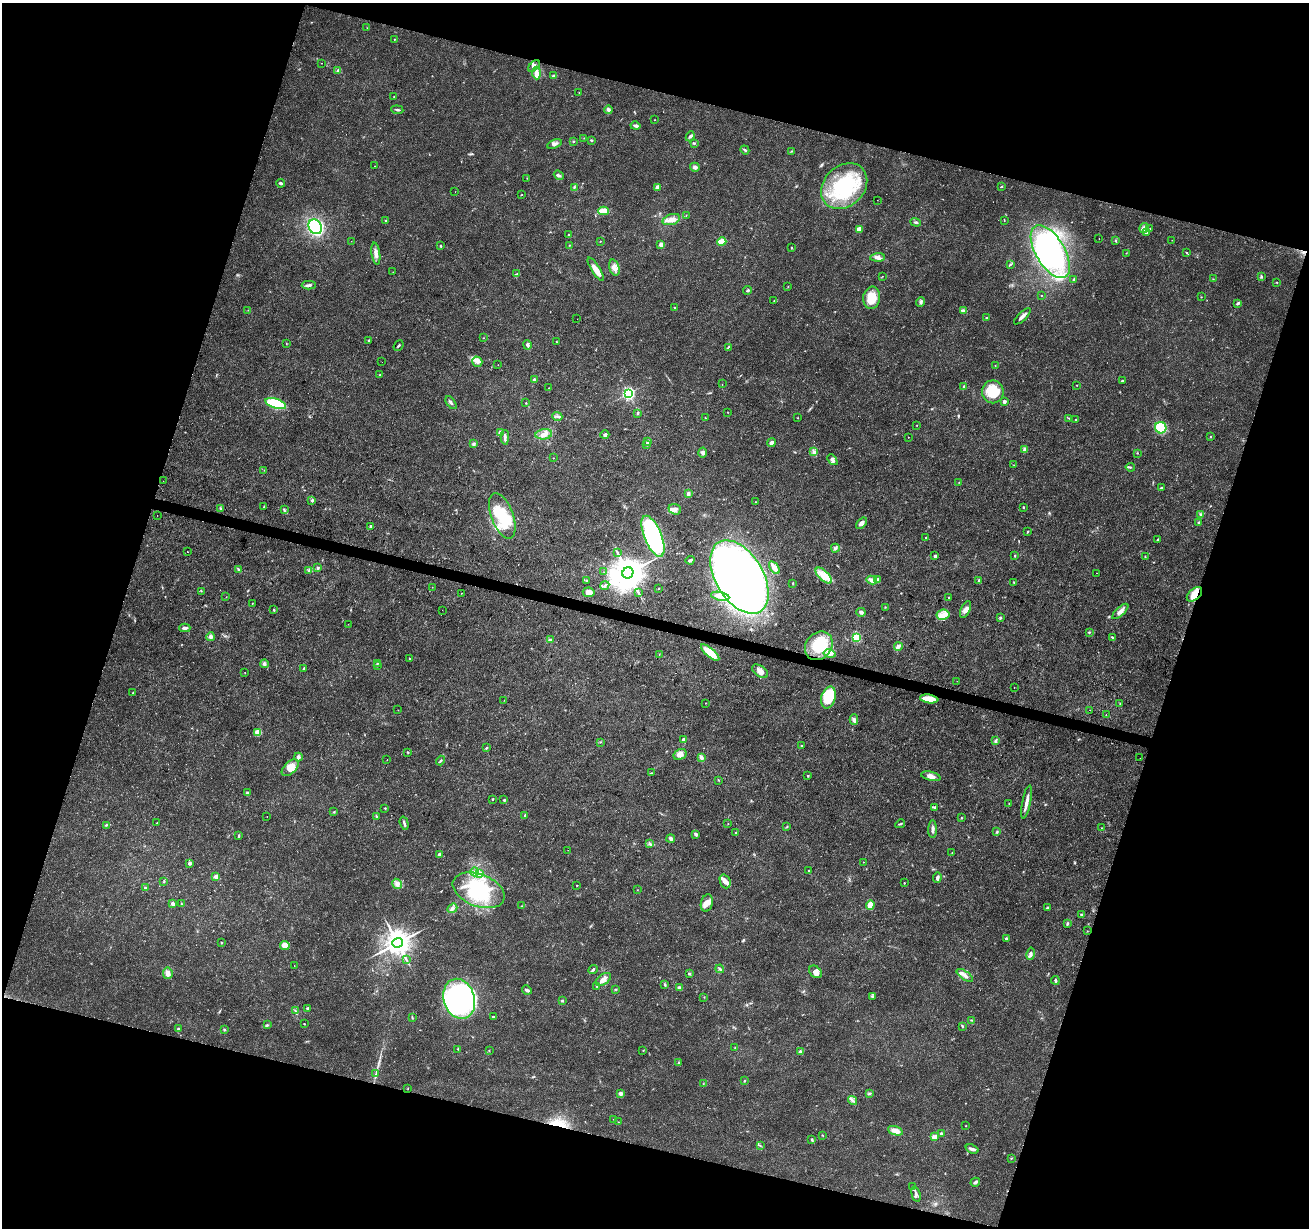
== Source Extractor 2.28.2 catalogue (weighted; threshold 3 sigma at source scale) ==
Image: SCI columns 8-5233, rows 284-5187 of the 5235 x 5407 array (HDU 1 of 3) = the unmasked area's bounding box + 8 px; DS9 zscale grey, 4 x 4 block average (1 PNG px = mean of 4 x 4 image px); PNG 1311 x 1230 px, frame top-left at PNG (2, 3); each listed source drawn as its Kron ellipse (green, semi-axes under 4 px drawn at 4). Shown black and unused: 35% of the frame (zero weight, under 3 of 4 exposures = <1% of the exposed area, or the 3 px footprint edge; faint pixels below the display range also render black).
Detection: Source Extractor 2.28.2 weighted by HDU 2 'WHT'. Background 0.0247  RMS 0.0022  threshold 0.0101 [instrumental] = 3 sigma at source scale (4.5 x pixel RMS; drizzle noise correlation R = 1.50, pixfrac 1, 0.0396/0.0396 arcsec/px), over >= 5 px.
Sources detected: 396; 1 inside a brighter object's white glare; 4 cosmic-ray / hot-pixel residue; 1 long thin detection or spike segment (spike, bleed or trail) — neither listed nor drawn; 1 coinciding with a brighter row at this scale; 25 inside a brighter listed object's ellipse — not listed separately; the other 364 listed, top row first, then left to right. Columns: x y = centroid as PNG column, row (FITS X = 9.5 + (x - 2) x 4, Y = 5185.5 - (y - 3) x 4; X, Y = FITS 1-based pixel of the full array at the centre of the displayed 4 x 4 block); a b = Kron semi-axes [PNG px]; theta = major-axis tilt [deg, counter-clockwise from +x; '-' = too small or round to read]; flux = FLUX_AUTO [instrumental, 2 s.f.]
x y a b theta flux
367 28 2 2 - 0.56
394 39 2 2 - 0.79
322 63 2 2 - 0.33
534 66 7 4 44 5.2
338 70 3 2 - 1.3
537 73 6 4 -86 8.4
553 76 3 2 - 1.9
579 92 2 2 - 0.41
394 97 2 2 - 0.51
397 110 6 2 -7 2.1
608 110 4 3 - 4.3
654 120 2 2 - 0.36
635 126 5 2 - 3.4
690 136 5 3 - 2.6
584 138 2 2 - 0.36
591 140 3 2 - 1.3
574 142 3 2 - 0.84
694 143 3 2 - 1
554 144 8 3 21 5.1
745 150 4 2 - 1.5
792 151 3 2 - 1.1
375 166 2 2 - 0.35
695 167 5 3 - 3.3
559 175 5 3 - 2.4
527 178 2 2 - 0.49
281 183 4 2 - 3.3
844 186 25 20 43 110
574 187 3 2 - 1.4
658 187 2 2 - 13
1001 187 4 2 - 0.99
455 192 2 2 - 0.26
521 195 2 2 - 0.43
877 200 2 2 - 0.24
604 211 5 3 - 21
686 215 2 2 - 0.36
671 219 9 5 18 9
386 221 2 2 - 3.7
1004 221 3 2 - 0.5
915 222 5 2 - 2.1
315 227 8 6 -55 140
1144 228 5 3 - 6.2
859 229 3 3 - 11
1150 229 2 2 - 0.83
1147 232 4 2 - 2.6
568 234 2 2 - 0.57
1099 239 2 2 - 0.86
1115 240 3 2 - 1.2
1172 240 2 2 - 0.26
351 241 2 2 - 0.28
600 241 2 2 - 0.56
722 242 4 3 - 19
661 244 3 3 - 7
569 245 2 2 - 0.57
441 246 2 2 - 1.4
792 247 3 2 - 0.96
1050 252 29 14 -59 330
1186 252 2 2 - 0.79
1126 253 2 2 - 0.47
376 254 11 3 -82 6.8
877 257 7 3 1 5.2
1010 264 2 2 - 0.83
614 268 8 5 -73 7.1
596 269 13 4 -58 12
393 272 2 2 - 0.46
517 274 3 3 - 2
882 276 2 2 - 0.4
1262 277 3 2 - 0.59
1213 279 2 2 - 0.6
1074 280 4 2 - 2.5
1277 283 2 2 - 0.52
309 285 7 2 0 3.7
788 286 2 2 - 0.5
748 290 4 3 - 2.2
1041 295 2 2 - 0.46
1201 297 2 2 - 0.52
872 298 11 8 81 26
774 301 3 2 - 0.54
920 302 5 3 - 2.9
1238 303 3 2 - 3.1
675 308 2 2 - 1
248 310 2 2 - 0.52
963 310 3 3 - 2.1
1022 316 11 2 45 7.1
986 318 2 2 - 1
577 319 2 2 - 0.46
484 338 2 2 - 0.54
369 340 3 2 - 1.4
556 342 3 2 - 1
286 344 2 2 - 0.55
527 345 5 3 - 3.1
399 346 6 2 50 1.7
728 347 4 2 - 1.5
382 362 2 2 - 0.98
477 362 5 5 - 5.2
498 365 2 2 - 0.75
995 365 2 2 - 0.41
380 375 2 2 - 1.6
534 380 3 3 - 4.4
1123 381 4 2 - 1.8
722 384 2 2 - 0.36
1076 385 2 2 - 0.52
964 386 2 2 - 3.4
549 388 2 2 - 0.42
993 392 11 11 - 46
628 393 3 2 - 260
1004 402 4 3 - 2.8
451 403 7 2 -54 2.9
526 403 2 2 - 0.73
276 404 11 5 -18 68
727 412 2 2 - 0.39
638 413 3 2 - 1.4
557 416 5 2 - 1.6
705 418 2 2 - 0.87
798 418 2 2 - 0.57
1069 418 2 2 - 0.67
1076 419 3 2 - 1.6
917 425 2 2 - 0.47
1161 428 6 5 - 56
500 432 2 2 - 7.7
544 434 8 5 7 8.5
605 435 4 3 - 3
1210 436 2 2 - 0.43
505 437 7 2 88 3.3
908 437 2 2 - 0.37
647 441 3 2 - 1.2
771 442 4 3 - 4.6
473 444 4 3 - 2.4
647 444 3 2 - 2
1025 449 4 3 - 2.9
703 452 5 4 - 4.1
814 452 3 3 - 2.3
1137 453 2 2 - 0.66
553 458 2 2 - 0.32
832 460 6 3 -47 4.4
1014 465 2 2 - 0.46
1130 467 4 2 - 1.7
264 470 2 2 - 0.37
163 481 2 2 - 0.19
959 482 2 2 - 0.34
1161 488 4 2 - 1.7
688 494 3 2 - 4.6
312 500 2 2 - 5.7
755 502 2 2 - 0.66
264 507 2 2 - 0.5
1023 507 2 2 - 1.6
220 508 3 2 - 1.4
675 509 6 5 - 5.9
284 510 4 2 - 1.4
157 515 2 2 - 0.27
1200 515 3 3 - 1.8
502 516 24 11 -69 48
861 523 6 4 49 4.7
1198 523 3 2 - 1.3
371 526 2 2 - 1.6
1027 532 3 2 - 1
653 536 22 8 -67 210
926 537 2 2 - 0.61
1158 539 2 2 - 0.84
835 548 4 2 - 1.8
187 552 2 2 - 0.66
617 552 2 2 - 0.81
935 556 2 2 - 3.9
1015 556 2 2 - 1.3
1145 557 2 2 - 0.59
690 560 4 3 - 3.9
774 567 7 3 -55 13
318 568 3 2 - 1.9
238 570 3 2 - 1.4
309 570 2 2 - 1
604 572 2 2 - 0.7
628 573 6 5 - 2700
1096 573 2 2 - 0.44
824 576 10 5 -44 22
739 577 40 23 -59 1100
878 579 3 3 - 2.7
872 580 5 4 - 6.5
979 580 3 2 - 2.3
586 581 2 2 - 0.88
793 583 2 2 - 0.84
1014 583 2 2 - 0.97
605 585 5 3 - 2.4
432 587 2 2 - 0.33
658 589 2 2 - 0.57
201 591 2 2 - 0.49
589 592 6 4 -9 8
461 593 2 2 - 0.43
638 593 4 2 - 1.2
1194 594 9 5 42 20
720 596 9 3 -11 8.9
226 597 2 2 - 0.33
949 598 3 2 - 1
252 603 2 2 - 0.69
885 607 2 2 - 0.5
274 610 3 2 - 1.2
442 610 2 2 - 0.37
965 610 9 4 67 7
1120 611 10 3 43 7.7
861 612 4 4 - 3.7
943 615 6 5 - 9.2
1000 617 3 2 - 1.4
348 624 2 2 - 0.26
185 628 5 3 - 3.3
1089 632 3 2 - 0.67
210 637 4 4 - 3.4
857 637 2 2 - 66
1113 638 4 2 - 1.4
550 639 4 3 - 2.1
819 646 15 12 49 50
898 646 4 3 - 6.1
710 653 12 4 -42 30
830 654 6 4 -12 5
659 655 2 2 - 0.46
410 659 2 2 - 2.4
377 663 2 2 - 0.73
264 664 4 3 - 3.4
377 665 2 2 - 2.2
304 668 3 2 - 1.3
760 671 9 5 -33 8.2
245 673 2 2 - 0.66
957 681 2 2 - 0.19
1014 687 2 2 - 0.43
133 693 3 2 - 1.4
828 697 11 7 73 53
929 699 9 3 -9 30
504 700 2 2 - 0.48
706 703 2 2 - 0.51
1120 704 2 2 - 0.67
398 710 2 2 - 0.41
1090 710 2 2 - 0.68
1106 714 2 2 - 2.7
854 719 5 4 - 3.7
258 733 4 3 - 14
683 740 3 3 - 1.4
996 741 3 2 - 1
600 742 2 2 - 0.44
801 746 2 2 - 1
486 748 3 2 - 1.4
408 752 3 2 - 1.1
680 754 7 5 29 9
298 757 4 3 - 4.6
701 757 4 3 - 3.8
1140 758 2 2 - 0.27
387 760 2 2 - 0.34
441 761 5 2 - 1.7
290 768 10 6 44 13
651 773 3 2 - 0.92
808 776 2 2 - 1.8
931 776 10 4 -13 8.4
718 780 3 2 - 0.69
247 793 3 2 - 1.7
493 799 2 2 - 1.1
504 800 3 2 - 0.93
1026 802 17 2 79 9.4
1009 803 2 2 - 0.69
934 807 2 2 - 1.3
385 808 3 2 - 0.79
334 812 2 2 - 0.81
376 816 3 2 - 1.2
525 816 4 2 - 2.8
267 817 2 2 - 0.37
962 818 2 2 - 0.46
157 823 2 2 - 0.76
404 823 7 2 -74 2.7
728 824 2 2 - 0.5
900 824 5 2 - 1.4
106 825 3 2 - 1.5
787 827 3 2 - 0.91
1101 828 2 2 - 0.44
933 829 9 3 88 4.3
736 832 2 2 - 0.87
997 832 3 2 - 1.1
696 834 4 2 - 3.5
239 836 3 2 - 1.3
671 839 4 3 - 3.6
650 844 2 2 - 0.94
568 850 2 2 - 0.25
952 853 2 2 - 0.63
440 854 3 2 - 5.9
863 862 2 2 - 1.2
190 863 3 2 - 4
809 870 2 2 - 0.85
475 872 4 3 - 2.8
479 873 4 3 - 3.5
216 876 4 4 - 5
937 878 5 3 - 3.8
164 881 3 2 - 0.7
725 881 7 5 -69 7.3
904 883 2 2 - 0.74
397 884 5 4 - 6
577 885 2 2 - 0.96
146 888 2 2 - 5.2
479 890 27 16 -21 84
637 890 2 2 - 0.4
707 903 9 6 73 10
173 904 3 3 - 4.2
181 904 2 2 - 0.62
870 905 5 4 - 11
522 906 2 2 - 0.93
452 908 5 3 - 3.5
1047 908 3 2 - 1.7
1081 915 2 2 - 1.6
1067 923 4 2 - 1.9
1087 931 2 2 - 0.4
1006 939 3 3 - 3.1
221 943 2 2 - 0.86
397 943 5 5 - 1200
285 945 5 4 - 10
1031 954 6 3 80 4
406 960 3 2 - 1.1
294 966 2 2 - 0.37
593 969 5 2 - 2.9
720 969 4 2 - 1.8
815 972 7 5 -43 6.9
168 973 6 4 -83 6
689 974 3 2 - 1.9
965 975 9 3 -35 5.2
603 979 8 5 35 8.3
1055 980 4 2 - 2.1
665 985 3 2 - 1.3
597 986 2 2 - 1.1
679 988 4 3 - 3.9
615 989 2 2 - 0.53
527 990 5 2 - 3.6
704 997 2 2 - 0.54
873 997 4 2 - 1.6
459 999 20 15 -72 250
562 1000 3 2 - 1.3
307 1008 3 2 - 2.3
295 1011 4 2 - 1.7
493 1017 2 2 - 1.5
412 1018 3 2 - 0.83
972 1020 3 2 - 0.84
304 1024 2 2 - 0.96
267 1025 3 2 - 1.7
962 1026 3 2 - 1.4
178 1029 2 2 - 4
224 1030 3 2 - 1.4
735 1048 2 2 - 0.67
458 1049 2 2 - 0.44
489 1050 2 2 - 0.38
643 1050 2 2 - 0.6
800 1052 4 3 - 3.2
679 1062 2 2 - 0.81
376 1074 3 2 - 1.3
744 1081 2 2 - 0.84
703 1084 2 2 - 0.78
408 1088 2 2 - 0.49
620 1094 4 3 - 4.1
870 1094 3 2 - 1.4
853 1100 5 2 - 2.6
613 1119 2 2 - 0.31
618 1122 2 2 - 0.47
966 1126 2 2 - 0.5
895 1131 8 4 -19 11
941 1133 3 2 - 2.3
822 1135 2 2 - 0.79
934 1137 2 2 - 14
812 1140 3 2 - 1.5
760 1145 2 2 - 0.52
972 1149 7 3 -21 5.6
1011 1158 3 2 - 0.75
975 1182 5 2 - 3.9
912 1187 2 2 - 0.8
916 1194 8 3 -75 3.9
Overlapping masked pixels (flux is a lower limit): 2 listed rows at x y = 1194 594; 929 699
Diffuse or blended objects may show on this block-average render without a row.